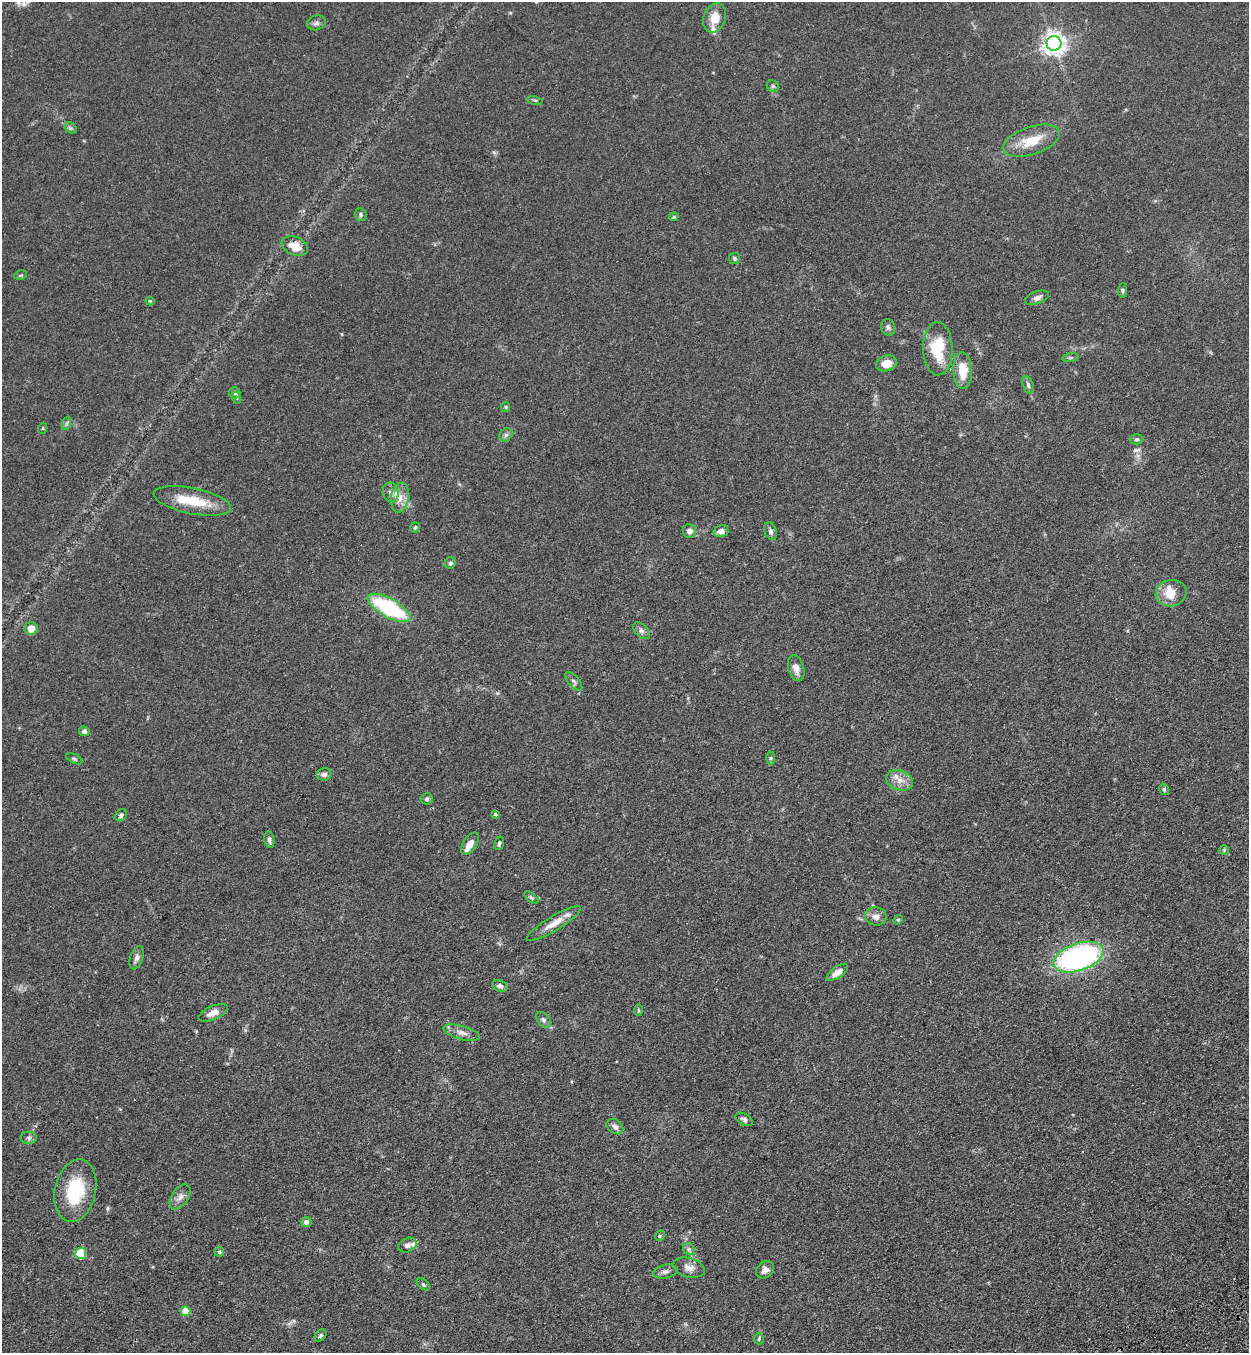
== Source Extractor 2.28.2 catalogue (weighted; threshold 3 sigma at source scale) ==
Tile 6 of 4 x 4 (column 2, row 2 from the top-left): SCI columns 1452-2698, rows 2815-4165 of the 5522 x 5630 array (HDU 1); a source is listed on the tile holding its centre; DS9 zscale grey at full resolution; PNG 1251 x 1355 px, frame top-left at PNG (2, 2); each listed source drawn as its Kron ellipse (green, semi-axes under 4 px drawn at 4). Shown black and unused: <1% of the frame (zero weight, under 3 of 4 exposures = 6% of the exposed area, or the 3 px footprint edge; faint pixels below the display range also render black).
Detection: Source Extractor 2.28.2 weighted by HDU 2 'WHT'; one run over the whole footprint, this tile lists its part. Background 0.0704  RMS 0.0041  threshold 0.0184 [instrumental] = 3 sigma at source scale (4.5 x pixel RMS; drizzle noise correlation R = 1.50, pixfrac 1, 0.05/0.05 arcsec/px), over >= 5 px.
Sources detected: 91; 6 inside a brighter listed object's ellipse — not listed separately; the other 85 listed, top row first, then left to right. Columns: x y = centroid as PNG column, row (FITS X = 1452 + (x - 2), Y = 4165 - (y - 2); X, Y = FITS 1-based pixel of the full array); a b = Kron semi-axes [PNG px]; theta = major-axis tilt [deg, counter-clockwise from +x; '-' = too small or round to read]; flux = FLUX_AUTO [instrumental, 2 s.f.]
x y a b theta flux
714 18 15 11 69 6.2
316 23 9 7 17 1.4
1054 43 7 7 - 300
773 86 6 5 - 0.72
535 100 7 3 -12 0.57
71 128 6 5 - 0.78
1031 141 29 14 18 10
361 214 6 6 - 0.86
674 217 4 3 - 0.49
295 246 14 9 -22 5.9
735 259 6 5 - 0.69
21 275 6 4 11 0.58
1123 290 7 4 86 0.68
1037 298 12 6 19 1.8
150 301 4 4 - 0.43
888 327 8 7 - 1.1
938 349 27 15 -89 16
1071 358 8 4 9 0.67
886 363 10 7 17 4.9
963 370 18 9 -88 8.6
1028 385 9 5 -75 1.1
235 393 6 5 - 0.93
237 398 6 4 -72 0.52
506 407 5 4 - 0.5
67 423 7 4 71 0.73
43 428 5 3 - 0.34
506 435 7 6 - 1.2
1137 439 7 5 2 0.72
391 492 10 8 -76 1.8
400 498 15 9 80 4
192 501 39 13 -11 13
415 527 5 4 - 0.64
690 531 7 6 - 1.9
721 531 7 6 - 2.4
771 531 9 6 -70 1.3
450 563 6 5 - 0.92
1171 593 15 13 18 6.7
389 608 24 9 -29 41
31 629 7 6 - 3.5
641 631 10 6 -45 1.3
796 668 13 7 -74 2.9
574 681 11 5 -49 1
84 731 5 5 - 1.3
771 758 6 4 89 0.61
74 759 8 4 -25 0.71
324 774 7 6 - 1.6
899 780 14 10 -21 3.8
1164 789 6 4 -75 0.64
427 799 6 5 - 0.89
495 814 3 3 - 0.5
121 815 6 5 - 1.1
269 840 8 5 -82 1.2
499 843 7 4 74 0.85
470 844 12 6 56 3.1
1224 850 5 4 - 0.47
531 897 8 4 -39 0.69
876 916 11 9 -11 2.6
898 920 5 4 - 0.52
554 924 31 7 31 5.4
1078 957 26 13 19 99
137 958 12 6 71 1.7
837 972 12 5 36 3.3
500 986 8 5 -20 1.3
638 1010 6 4 -89 0.56
213 1013 15 7 23 3.2
544 1020 9 6 -50 1.2
462 1033 19 7 -15 2.7
744 1119 9 5 -30 1.2
615 1127 9 6 -37 2
29 1138 8 6 1 1.1
75 1191 32 20 78 22
180 1197 14 8 55 2.5
306 1222 5 5 - 1.5
660 1236 5 4 - 0.51
407 1245 9 7 25 1.7
689 1249 6 5 - 0.98
219 1252 5 4 - 0.73
81 1253 5 5 - 24
689 1268 16 9 -16 2.8
765 1270 10 8 38 2.2
665 1271 12 7 13 1.6
423 1284 7 4 -40 0.71
185 1311 5 5 - 9.4
321 1335 7 5 47 0.75
759 1338 6 4 88 0.53